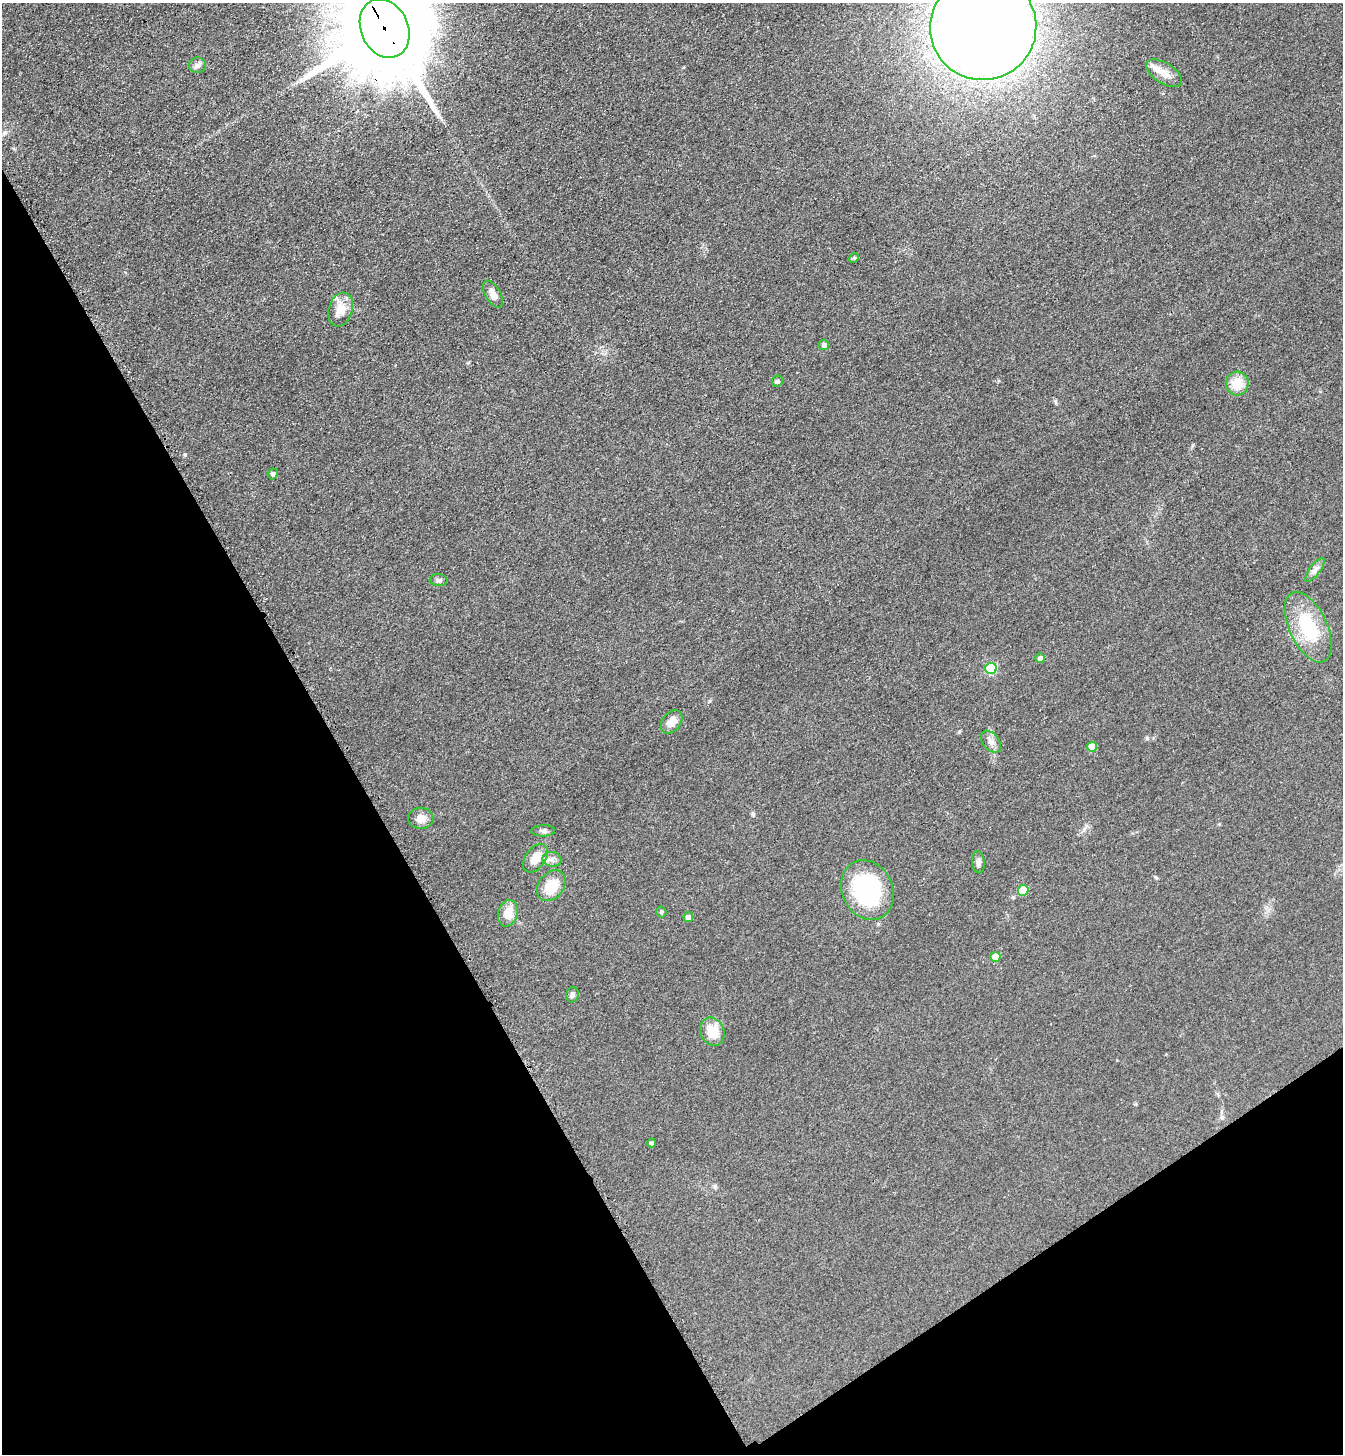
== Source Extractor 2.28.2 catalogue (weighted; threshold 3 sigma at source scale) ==
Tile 14 of 4 x 4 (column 2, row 4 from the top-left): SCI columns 1521-2861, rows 31-1482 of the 5861 x 5869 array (HDU 1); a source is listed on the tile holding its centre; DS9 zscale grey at full resolution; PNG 1345 x 1456 px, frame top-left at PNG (2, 3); each listed source drawn as its Kron ellipse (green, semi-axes under 4 px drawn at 4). Shown black and unused: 31% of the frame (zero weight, under 3 of 4 exposures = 3% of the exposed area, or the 3 px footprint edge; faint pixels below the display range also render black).
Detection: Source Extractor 2.28.2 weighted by HDU 2 'WHT'; one run over the whole footprint, this tile lists its part. Background 0.0777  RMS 0.0098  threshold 0.0442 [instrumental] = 3 sigma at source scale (4.5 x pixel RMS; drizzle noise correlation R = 1.50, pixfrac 1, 0.05/0.05 arcsec/px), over >= 5 px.
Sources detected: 35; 1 inside a brighter listed object's ellipse — not listed separately; the other 34 listed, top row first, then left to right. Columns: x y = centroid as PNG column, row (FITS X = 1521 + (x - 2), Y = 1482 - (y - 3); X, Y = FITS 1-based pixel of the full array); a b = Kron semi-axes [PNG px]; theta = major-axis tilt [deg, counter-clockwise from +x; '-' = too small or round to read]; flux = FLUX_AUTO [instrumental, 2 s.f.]
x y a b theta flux
983 27 53 52 - 2000
385 28 30 23 -65 24000
198 65 8 8 - 3.6
1164 73 20 10 -32 12
854 258 5 4 - 1.1
493 294 15 7 -60 7.6
341 309 17 12 73 15
824 345 5 5 - 3.1
777 381 6 5 - 2.7
1237 384 12 11 - 18
273 474 5 5 - 2.6
1315 570 14 5 53 4.2
438 580 9 6 -4 2.4
1308 627 38 19 -65 54
1040 658 5 4 - 3.7
991 669 6 5 - 60
672 722 13 9 51 8.9
991 742 12 8 -50 5.3
1092 747 5 5 - 15
421 818 12 10 -1 8.5
543 831 12 5 0 3.1
535 858 16 10 54 12
552 859 9 7 -11 4.2
978 862 11 6 -86 3.4
551 886 17 12 51 22
867 890 31 25 -64 110
1023 890 5 5 - 32
661 912 5 5 - 1.4
508 913 13 9 73 13
688 917 5 5 - 4.3
995 957 5 5 - 11
572 995 8 6 77 2.9
712 1032 14 11 -67 19
652 1143 4 4 - 2.5
Overlapping masked pixels (flux is a lower limit): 1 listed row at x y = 385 28
Isophote crosses this tile's border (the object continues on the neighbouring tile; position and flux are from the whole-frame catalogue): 2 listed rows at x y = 983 27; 385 28
Unlisted compact peaks at least as high as the median listed source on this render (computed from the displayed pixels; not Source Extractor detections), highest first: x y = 1147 738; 753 814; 185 454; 709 701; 959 732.